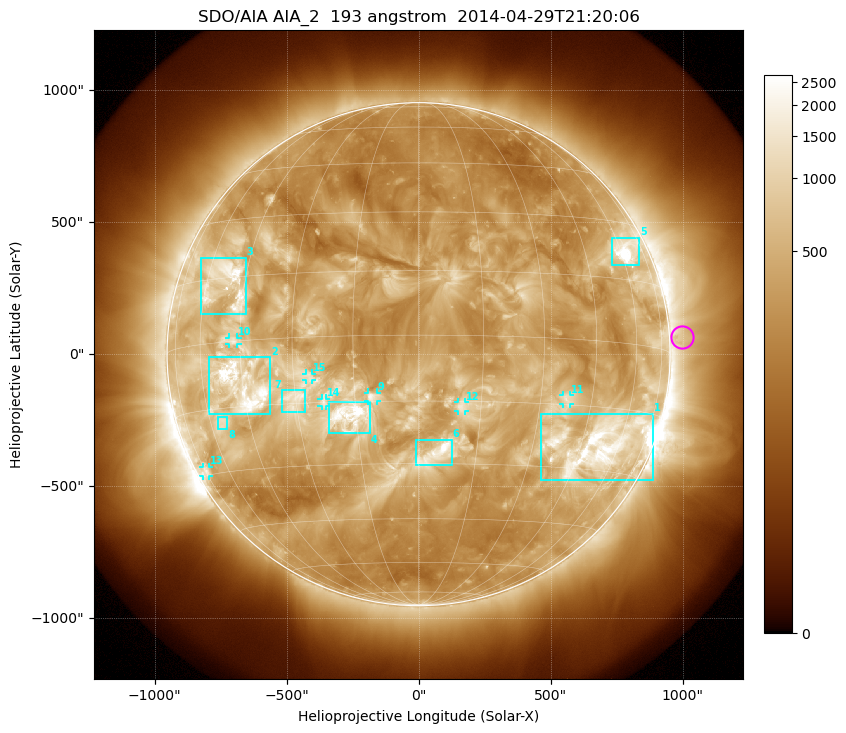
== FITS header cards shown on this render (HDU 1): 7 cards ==
TELESCOP= 'SDO/AIA'
INSTRUME= 'AIA_2'
WAVELNTH=                  193
WAVEUNIT= 'angstrom'
DATE-OBS= '2014-04-29T21:20:06.84'
CTYPE1  = 'HPLN-TAN'
CTYPE2  = 'HPLT-TAN'

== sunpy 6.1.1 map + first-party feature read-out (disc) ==
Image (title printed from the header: SDO/AIA AIA_2  193 angstrom  2014-04-29T21:20:06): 1024 x 1024 px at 2.4 arcsec/px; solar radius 953 arcsec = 397 px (full disc in frame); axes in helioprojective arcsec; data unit not stated in the header (colour bar unlabelled)
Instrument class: DISC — disc imager (sunpy class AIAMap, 193 A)
Bright regions (active regions / flare kernels): reference = the median radial profile (limb darkening/brightening removed); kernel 9 px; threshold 5 sigma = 819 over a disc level ~335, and >= 1.15x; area >= 12 px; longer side >= 10 px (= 24 arcsec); searched inside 0.97 R_sun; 15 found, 15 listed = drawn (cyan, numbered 1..; 7 of them under ~33 arcsec drawn as corner ticks so the feature stays visible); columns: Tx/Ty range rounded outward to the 5 arcsec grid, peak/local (2 s.f.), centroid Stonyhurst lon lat
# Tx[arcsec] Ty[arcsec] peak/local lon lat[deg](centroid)
1 465..890 -480..-225 14 +52 -24
2 -795..-560 -225..-10 14 -45 -10
3 -825..-655 150..365 11 -52 +14
4 -340..-185 -300..-180 10 -16 -18
5 730..835 335..445 14 +63 +22
6 -10..125 -420..-325 5.9 +5 -27
7 -520..-430 -220..-135 4.2 -30 -14
8 -760..-725 -285..-235 4.9 -55 -18
9 -195..-155 -180..-145 4.6 -11 -14
10 -720..-685 35..65 4.8 -47 +0
11 545..575 -190..-155 4 +37 -14
12 150..175 -215..-180 3.5 +10 -16
13 -815..-795 -460..-425 4.1 -74 -29
14 -370..-350 -200..-165 3 -23 -15
15 -425..-405 -100..-75 2.7 -26 -9
Off-limb structures (1.02-1.3 R_sun): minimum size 162 px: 3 found; the strongest spans PA ~240..305 deg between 1.02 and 1.3 R_sun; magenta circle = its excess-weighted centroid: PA ~275 deg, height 1.05 R_sun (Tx ~1000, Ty ~65 arcsec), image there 1.6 x the reference